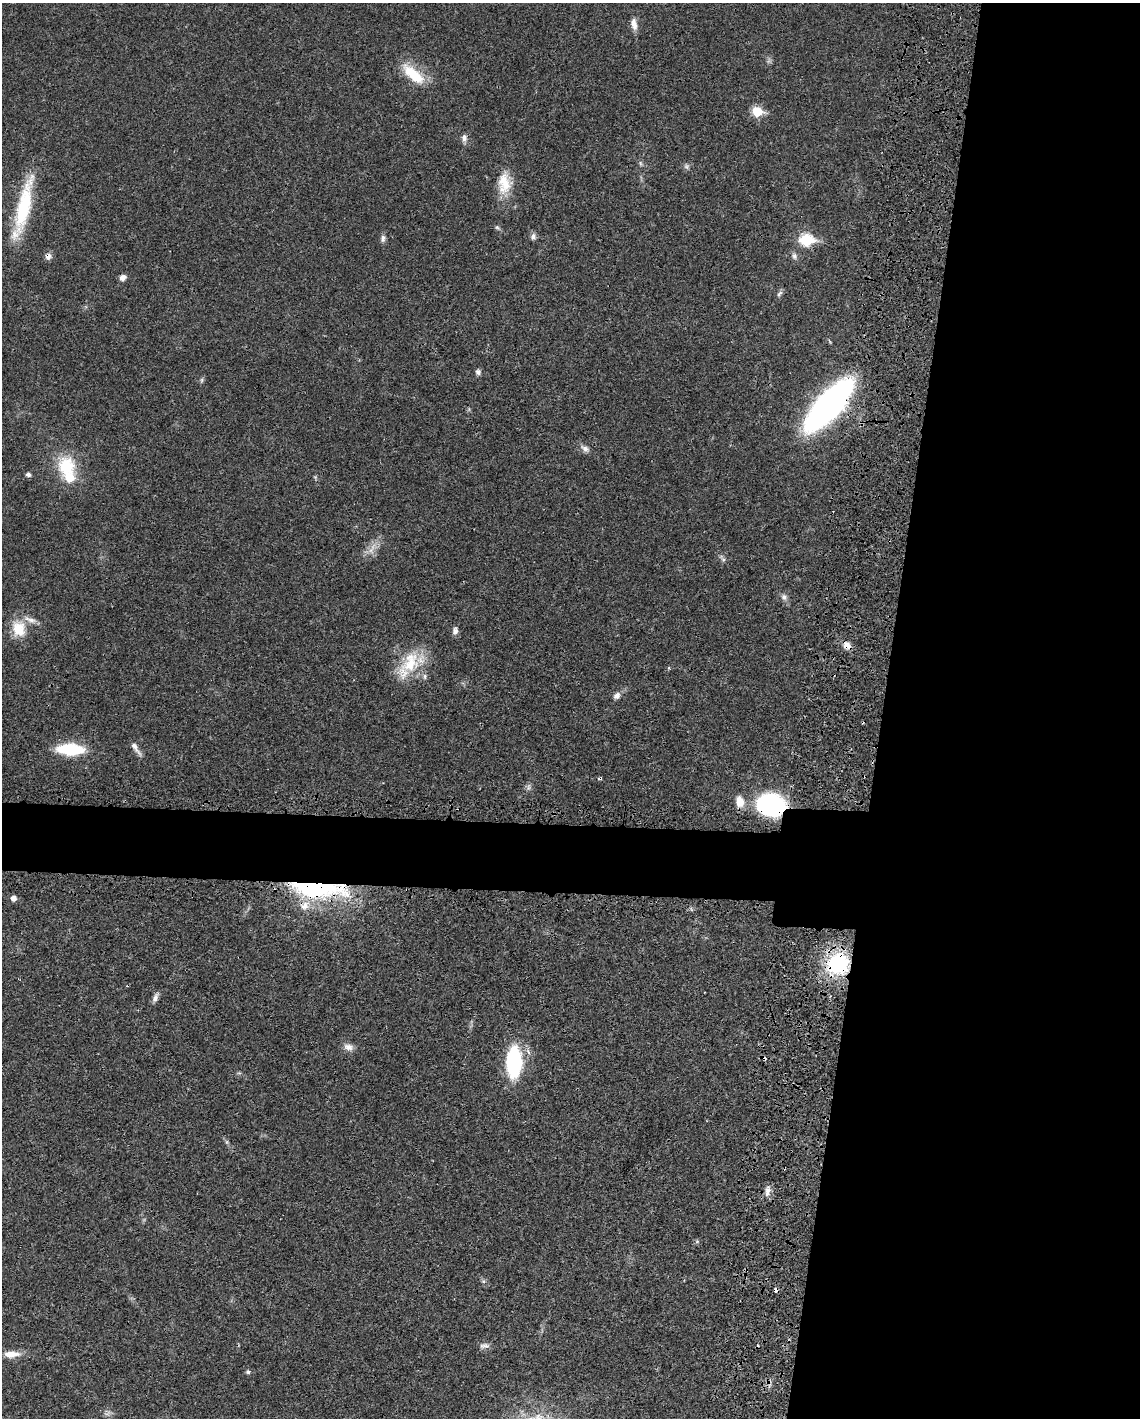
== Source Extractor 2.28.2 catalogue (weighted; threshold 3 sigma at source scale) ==
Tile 8 of 4 x 3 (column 4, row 2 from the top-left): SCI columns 3506-4643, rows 1674-3089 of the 4733 x 4651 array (HDU 1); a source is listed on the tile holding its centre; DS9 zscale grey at full resolution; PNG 1142 x 1420 px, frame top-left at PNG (2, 3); no overlay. Shown black and unused: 27% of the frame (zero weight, under 3 of 4 exposures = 7% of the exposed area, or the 3 px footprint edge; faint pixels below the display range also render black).
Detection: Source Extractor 2.28.2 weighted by HDU 2 'WHT'; one run over the whole footprint, this tile lists its part. Background 0.0165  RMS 0.0028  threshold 0.0125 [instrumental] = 3 sigma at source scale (4.5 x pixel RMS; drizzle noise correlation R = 1.50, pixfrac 1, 0.05/0.05 arcsec/px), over >= 5 px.
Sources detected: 58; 2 too faint to see at this stretch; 4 cosmic-ray / hot-pixel residue — not listed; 3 inside a brighter listed object's ellipse — not listed separately; the other 49 listed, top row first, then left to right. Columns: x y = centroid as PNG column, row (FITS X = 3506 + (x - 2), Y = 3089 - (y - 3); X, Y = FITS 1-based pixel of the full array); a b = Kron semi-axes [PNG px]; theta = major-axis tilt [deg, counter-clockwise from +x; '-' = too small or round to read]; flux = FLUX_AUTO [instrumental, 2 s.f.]
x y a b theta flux
634 24 15 7 -78 2.1
413 74 36 14 -41 8.7
757 111 6 6 - 13
464 138 10 7 -83 1.2
640 163 7 4 -71 0.46
504 183 30 17 89 7.2
23 207 73 14 76 20
497 227 6 5 - 0.48
533 237 9 7 79 0.96
383 238 11 6 84 0.95
806 240 8 6 -3 27
48 256 7 7 - 1.5
794 256 9 7 -88 0.95
122 278 7 7 - 1.3
779 293 10 5 48 0.68
478 372 7 6 - 0.84
202 380 7 4 89 0.47
828 405 41 15 48 150
585 448 12 7 -29 1.3
66 466 25 23 -73 12
28 474 5 5 - 0.85
373 547 13 5 58 1.8
723 559 12 5 -58 0.78
784 597 9 8 - 1.1
19 629 20 16 -79 6.9
455 631 10 7 79 1.1
847 645 10 8 -41 2
410 662 35 23 65 12
617 696 9 7 45 1.2
135 748 21 5 -57 1.6
70 749 20 9 -2 19
600 778 4 3 - 0.66
528 788 7 4 71 0.62
740 802 14 10 -76 3.1
771 805 23 18 -8 39
318 889 68 18 -4 40
13 898 5 5 - 1.6
304 906 14 13 - 3.7
838 964 29 26 40 21
155 998 11 6 68 1.2
348 1047 14 9 -13 1.7
514 1062 30 15 88 25
227 1142 7 4 -72 0.49
767 1191 15 7 79 1.6
697 1241 6 5 - 0.45
483 1281 6 5 - 0.51
484 1346 13 7 10 1.3
11 1354 23 9 2 3.5
248 1372 6 5 - 0.53
Overlapping masked pixels (flux is a lower limit): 8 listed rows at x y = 48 256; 828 405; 847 645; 600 778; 771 805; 318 889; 304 906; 838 964